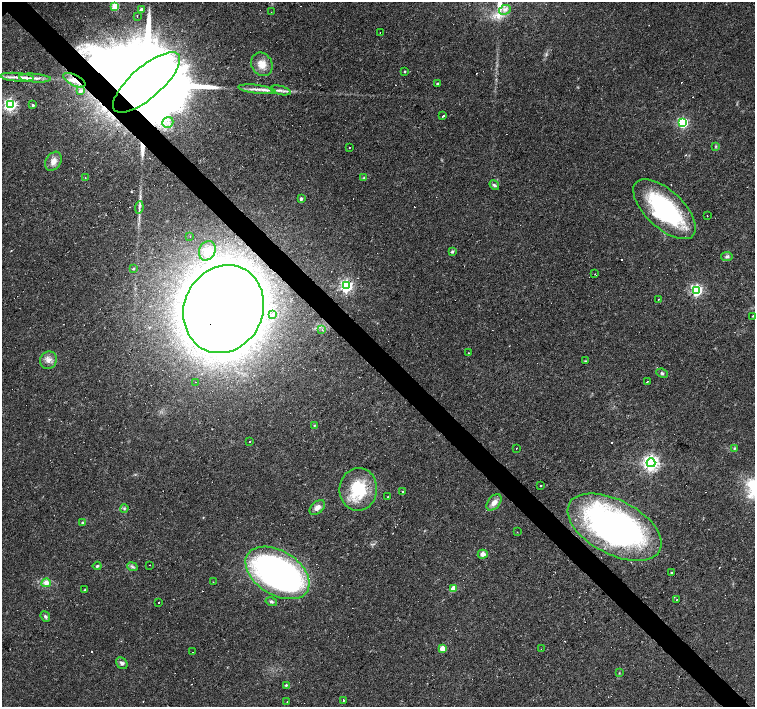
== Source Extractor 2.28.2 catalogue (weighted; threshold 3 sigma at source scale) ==
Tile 6 of 4 x 4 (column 2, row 2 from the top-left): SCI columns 1506-3010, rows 3036-4444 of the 6021 x 6003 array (HDU 1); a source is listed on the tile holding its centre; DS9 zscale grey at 2 x 2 block average (1 PNG px = mean of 2 x 2 image px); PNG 757 x 709 px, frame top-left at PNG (2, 2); each listed source drawn as its Kron ellipse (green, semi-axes under 4 px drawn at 4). Shown black and unused: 4% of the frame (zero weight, under 3 of 4 exposures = <1% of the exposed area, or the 3 px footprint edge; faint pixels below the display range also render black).
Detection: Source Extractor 2.28.2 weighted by HDU 2 'WHT'; one run over the whole footprint, this tile lists its part. Background 0.033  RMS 0.0024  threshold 0.011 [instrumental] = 3 sigma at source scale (4.5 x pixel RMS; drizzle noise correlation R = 1.50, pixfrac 1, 0.0396/0.0396 arcsec/px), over >= 5 px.
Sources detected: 110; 19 cosmic-ray / hot-pixel residue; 1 long thin detection or spike segment (spike, bleed or trail) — neither listed nor drawn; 3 inside a brighter listed object's ellipse — not listed separately; the other 87 listed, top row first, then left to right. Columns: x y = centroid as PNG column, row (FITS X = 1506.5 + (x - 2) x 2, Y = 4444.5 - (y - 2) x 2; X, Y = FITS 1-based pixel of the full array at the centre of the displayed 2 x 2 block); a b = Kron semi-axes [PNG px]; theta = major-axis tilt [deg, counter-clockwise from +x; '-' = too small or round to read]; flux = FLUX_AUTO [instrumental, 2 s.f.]
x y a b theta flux
115 6 3 3 - 19
141 10 3 2 - 4.5
505 10 6 4 28 2.1
271 12 2 2 - 0.18
137 16 2 2 - 0.47
380 32 2 2 - 2.1
262 64 12 10 -58 6.9
405 71 2 2 - 0.55
17 77 17 3 -4 4.3
35 78 16 3 -4 3.6
74 80 12 5 -26 4.4
146 82 42 15 41 32000
438 84 3 2 - 1.6
257 89 19 3 -7 3.8
280 90 10 3 -14 1.9
80 91 4 3 - 1.5
10 105 4 4 - 130
33 105 3 2 - 0.97
443 116 2 2 - 3.4
168 122 6 5 - 2.4
683 123 4 3 - 72
716 146 3 2 - 0.51
350 147 2 2 - 0.92
53 161 10 7 57 4.2
85 177 2 2 - 0.22
364 177 4 3 - 0.7
494 185 5 4 - 1.2
301 199 3 2 - 1.6
139 208 6 3 84 1.3
664 209 39 18 -43 77
707 215 2 2 - 0.66
190 236 2 2 - 0.59
207 251 10 8 65 4.9
452 251 4 3 - 0.97
727 256 6 4 8 1.6
133 269 3 2 - 0.48
595 274 2 2 - 0.24
346 286 4 4 - 120
697 290 4 4 - 99
658 299 2 2 - 1.8
224 309 45 39 65 1400
273 315 3 2 - 1.4
752 316 2 2 - 0.75
322 330 3 2 - 0.43
469 353 2 2 - 1.1
48 360 9 8 - 3.6
585 361 4 3 - 0.55
662 373 6 3 -24 1.1
196 382 2 2 - 2.8
647 382 2 2 - 2.2
314 426 3 2 - 0.49
250 441 2 2 - 0.59
516 448 2 2 - 0.27
735 448 4 3 - 0.67
651 463 4 4 - 220
541 485 2 2 - 4.7
358 489 21 18 85 29
403 491 2 2 - 0.78
388 497 2 2 - 0.36
494 502 9 6 50 3.7
317 507 9 5 43 3.4
124 509 4 3 - 0.75
82 523 4 3 - 0.9
615 527 51 27 -28 200
517 532 2 2 - 0.24
483 554 5 4 - 2.8
149 565 2 2 - 3.9
97 566 4 3 - 0.79
132 567 5 3 - 1
277 573 35 22 -32 300
671 573 3 2 - 0.76
213 582 2 2 - 0.28
46 583 4 4 - 3.7
453 588 3 3 - 11
85 590 3 3 - 0.45
677 599 2 2 - 0.3
158 602 2 2 - 0.97
271 602 6 4 -15 1.1
45 616 5 4 - 1.3
442 648 3 3 - 12
541 649 2 2 - 0.43
192 652 2 2 - 0.78
122 663 6 5 - 1.7
619 673 3 3 - 0.38
286 685 3 2 - 0.74
343 700 3 2 - 0.49
287 702 2 2 - 0.48
Overlapping masked pixels (flux is a lower limit): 4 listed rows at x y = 74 80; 146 82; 224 309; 615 527
Isophote crosses this tile's border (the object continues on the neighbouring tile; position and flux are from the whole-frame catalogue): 1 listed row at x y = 146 82
Diffuse or blended objects may show on this block-average render without a row.